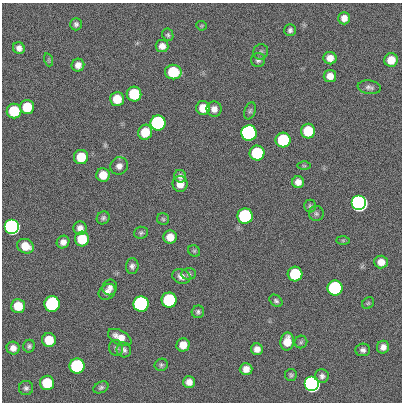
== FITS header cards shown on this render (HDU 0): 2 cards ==
NAXIS1  =                  400
NAXIS2  =                  400

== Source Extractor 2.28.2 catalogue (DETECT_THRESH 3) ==
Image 400 x 400 px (HDU 0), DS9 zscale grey, 1 PNG px = 1 image px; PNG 404 x 404 px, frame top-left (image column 1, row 400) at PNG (2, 3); each listed source drawn as its Kron ellipse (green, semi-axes under 4 px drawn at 4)
Background 1.08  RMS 34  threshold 101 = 3 sigma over >= 5 px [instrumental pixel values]
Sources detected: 88; all 88 listed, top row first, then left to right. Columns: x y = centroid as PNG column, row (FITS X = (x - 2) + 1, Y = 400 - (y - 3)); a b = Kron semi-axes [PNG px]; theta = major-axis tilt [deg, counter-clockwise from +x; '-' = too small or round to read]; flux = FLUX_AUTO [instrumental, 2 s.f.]
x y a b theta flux
344 18 6 6 - 1.5e+04
76 24 6 5 - 5.9e+03
201 26 5 4 - 2.7e+03
290 30 6 6 - 6.0e+03
168 35 6 5 - 4.5e+03
162 46 6 6 - 1.4e+04
19 48 6 5 - 1.1e+04
261 52 8 7 - 5.3e+03
330 58 6 6 - 1.8e+04
49 60 6 4 -72 3.0e+03
258 60 7 7 - 6.7e+03
391 60 7 6 - 3.1e+04
78 65 6 6 - 1.4e+04
173 72 8 7 - 1.2e+05
330 76 6 6 - 1.9e+04
369 87 12 6 -7 8.5e+03
134 94 7 7 - 1.2e+05
117 99 7 7 - 4.6e+04
27 107 7 7 - 7.1e+04
203 108 7 7 - 3.8e+04
214 109 7 7 - 1.4e+04
14 111 7 7 - 1.2e+05
250 111 9 5 70 5.5e+03
158 123 7 7 - 1.0e+06
308 131 7 7 - 9.1e+04
145 132 7 7 - 5.0e+04
249 133 7 7 - 3.5e+06
283 140 7 7 - 2.1e+05
257 153 7 7 - 2.1e+05
81 157 7 7 - 5.7e+04
119 166 9 8 - 1.2e+04
304 166 6 4 -1 3.2e+03
103 175 7 7 - 3.5e+04
180 176 6 6 - 7.4e+03
298 182 6 6 - 1.4e+04
180 184 8 7 - 2.3e+04
359 203 7 7 - 1.1e+07
310 206 6 6 - 4.5e+03
316 214 7 7 - 5.5e+03
245 216 7 7 - 5.4e+05
103 218 7 6 - 5.7e+03
163 219 6 6 - 4.2e+03
12 227 7 7 - 2.9e+06
80 228 7 6 - 1.2e+04
141 233 7 6 - 4.7e+03
170 237 6 6 - 2.8e+04
82 239 7 7 - 7.8e+04
343 240 7 4 0 3.2e+03
63 242 6 6 - 1.2e+04
25 246 9 7 -23 3.8e+04
194 251 6 5 - 3.7e+03
381 262 7 6 - 2.0e+04
132 266 8 6 88 7.7e+03
189 274 7 5 3 5.1e+03
295 274 7 7 - 1.4e+05
181 277 9 7 -20 1.3e+04
110 287 8 7 - 1.1e+04
335 288 7 7 - 5.7e+05
107 292 9 7 38 1.1e+04
169 300 7 7 - 3.1e+05
276 301 7 5 -40 5.2e+03
368 303 6 5 - 3.3e+03
52 304 8 7 - 6.1e+05
141 304 7 7 - 2.1e+06
18 306 7 7 - 5.0e+04
198 312 6 6 - 5.5e+03
120 337 13 7 -28 2.4e+04
49 340 7 7 - 4.8e+04
287 341 9 6 81 3.3e+04
301 342 6 6 - 4.2e+03
183 345 7 6 - 2.7e+04
29 346 6 6 - 5.4e+03
383 347 6 6 - 1.2e+04
13 348 6 6 - 1.3e+04
116 348 8 7 - 5.8e+03
257 349 6 5 - 1.3e+04
124 350 7 7 - 7.5e+03
363 350 7 6 - 7.6e+03
161 365 7 6 - 4.8e+03
77 366 7 7 - 5.2e+05
246 369 6 6 - 1.6e+04
291 375 6 6 - 4.6e+03
322 376 7 6 - 7.5e+03
189 382 6 6 - 1.5e+04
47 383 7 7 - 9.9e+04
312 384 7 7 - 5.5e+06
101 387 8 5 25 5.2e+03
26 388 7 7 - 6.0e+03